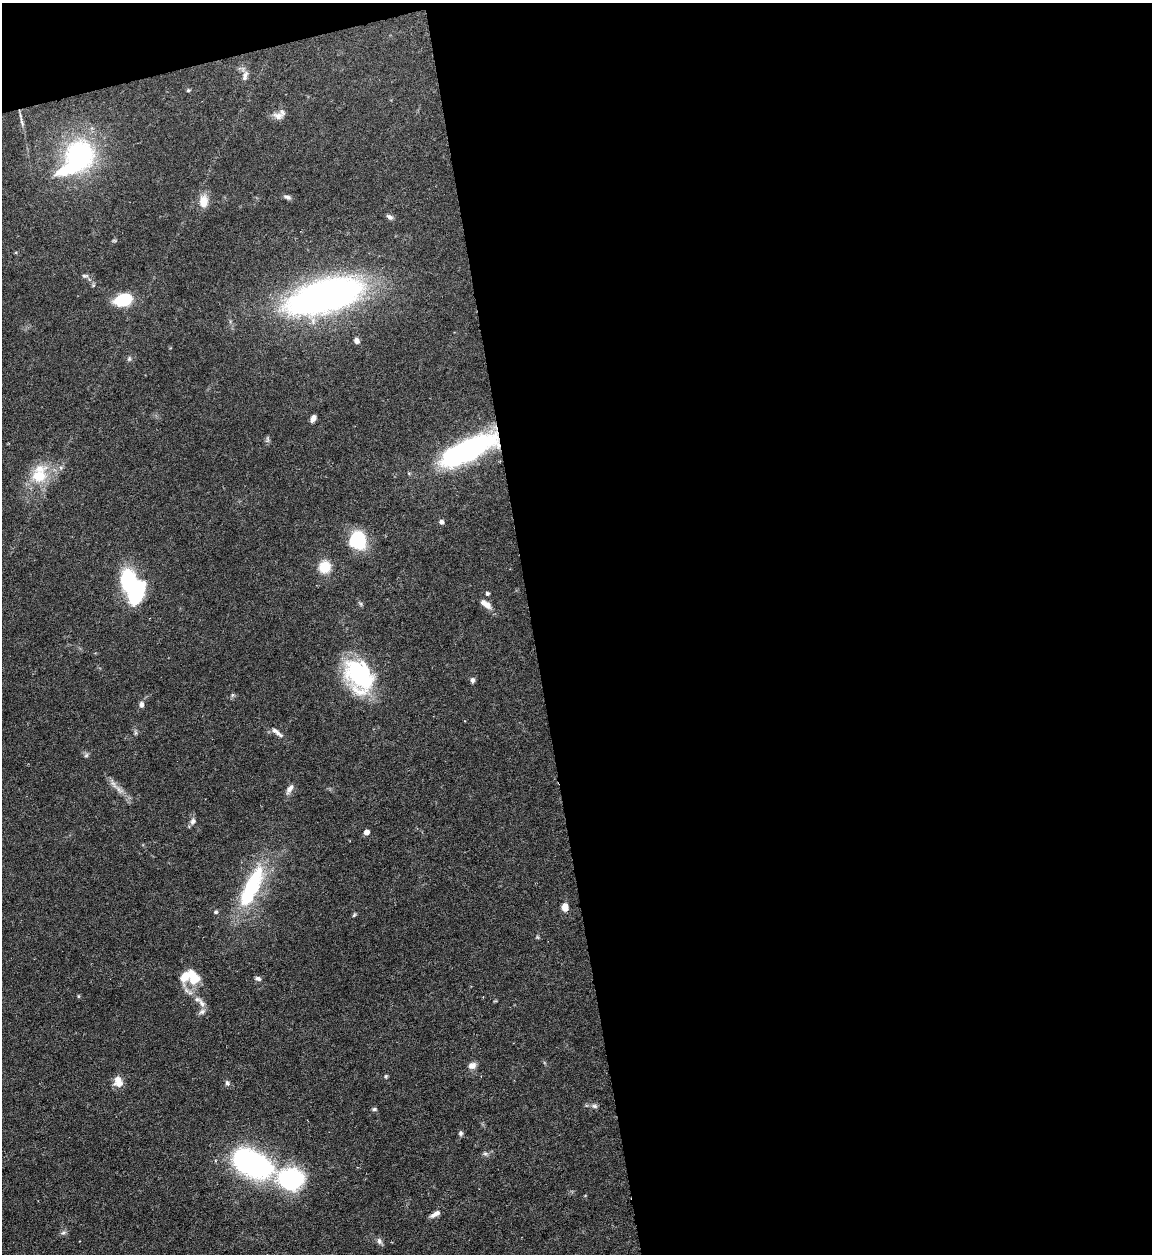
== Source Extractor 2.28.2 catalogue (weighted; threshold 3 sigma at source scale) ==
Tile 4 of 4 x 4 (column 4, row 1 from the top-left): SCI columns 3705-4854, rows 3758-5009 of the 4992 x 5009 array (HDU 1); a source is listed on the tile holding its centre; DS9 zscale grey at full resolution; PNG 1154 x 1256 px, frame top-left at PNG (2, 3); no overlay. Shown black and unused: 56% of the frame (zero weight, under 4 of 7 exposures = <1% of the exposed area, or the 3 px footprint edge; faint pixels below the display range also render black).
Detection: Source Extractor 2.28.2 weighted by HDU 2 'WHT'; one run over the whole footprint, this tile lists its part. Background 0.0565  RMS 0.0027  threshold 0.0112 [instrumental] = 3 sigma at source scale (4.09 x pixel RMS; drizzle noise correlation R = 1.36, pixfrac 0.8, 0.05/0.05 arcsec/px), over >= 5 px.
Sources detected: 64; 1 too faint to see at this stretch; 2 inside a brighter object's white glare — not listed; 6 inside a brighter listed object's ellipse — not listed separately; the other 55 listed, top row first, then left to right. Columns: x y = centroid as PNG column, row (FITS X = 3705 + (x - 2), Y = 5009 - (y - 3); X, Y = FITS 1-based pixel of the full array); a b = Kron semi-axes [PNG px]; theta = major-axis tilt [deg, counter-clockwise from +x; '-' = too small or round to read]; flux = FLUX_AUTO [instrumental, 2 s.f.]
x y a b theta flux
245 76 15 7 76 1.3
188 90 5 4 - 0.36
278 116 15 9 -1 1.8
21 121 18 3 -80 0.91
79 155 20 20 - 43
287 197 9 5 -25 0.79
203 201 17 10 88 3.1
389 217 9 6 -37 0.78
85 276 10 5 3 0.64
93 285 6 4 -73 0.35
326 296 64 25 16 140
123 300 14 9 17 13
356 341 7 6 - 1
129 359 7 5 89 0.52
313 418 7 4 60 1.4
468 450 43 14 25 72
39 476 27 21 28 9.1
441 522 6 6 - 0.75
358 540 16 14 -82 15
324 567 15 13 55 5
128 580 15 11 -86 23
487 593 4 4 - 0.56
486 604 15 7 -35 2.1
359 676 40 28 -60 27
472 680 7 6 - 0.68
232 695 7 4 89 0.41
141 705 8 7 - 0.83
277 732 20 6 -38 1.5
135 733 8 4 -82 0.46
86 755 7 5 45 0.5
113 784 20 6 -58 1.8
290 789 16 6 56 1.4
193 821 9 7 65 1
366 832 5 4 - 1.9
251 887 61 18 65 24
565 907 8 7 - 2
215 912 5 5 - 0.55
354 915 6 4 45 0.36
537 937 6 4 -46 0.32
194 978 22 15 -60 6.2
258 978 8 5 -20 0.71
78 996 5 3 - 0.26
202 1003 15 7 -60 1.6
472 1066 9 7 19 1.6
386 1076 6 4 -84 0.34
119 1083 12 8 11 2.1
227 1083 8 5 -61 0.69
594 1106 9 6 -2 0.82
374 1109 6 4 2 0.45
461 1133 7 6 - 0.58
485 1154 6 6 - 0.59
252 1164 48 25 -25 52
435 1214 14 5 31 1.5
63 1233 8 5 17 0.6
379 1241 9 6 -59 0.93
Overlapping masked pixels (flux is a lower limit): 1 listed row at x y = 468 450